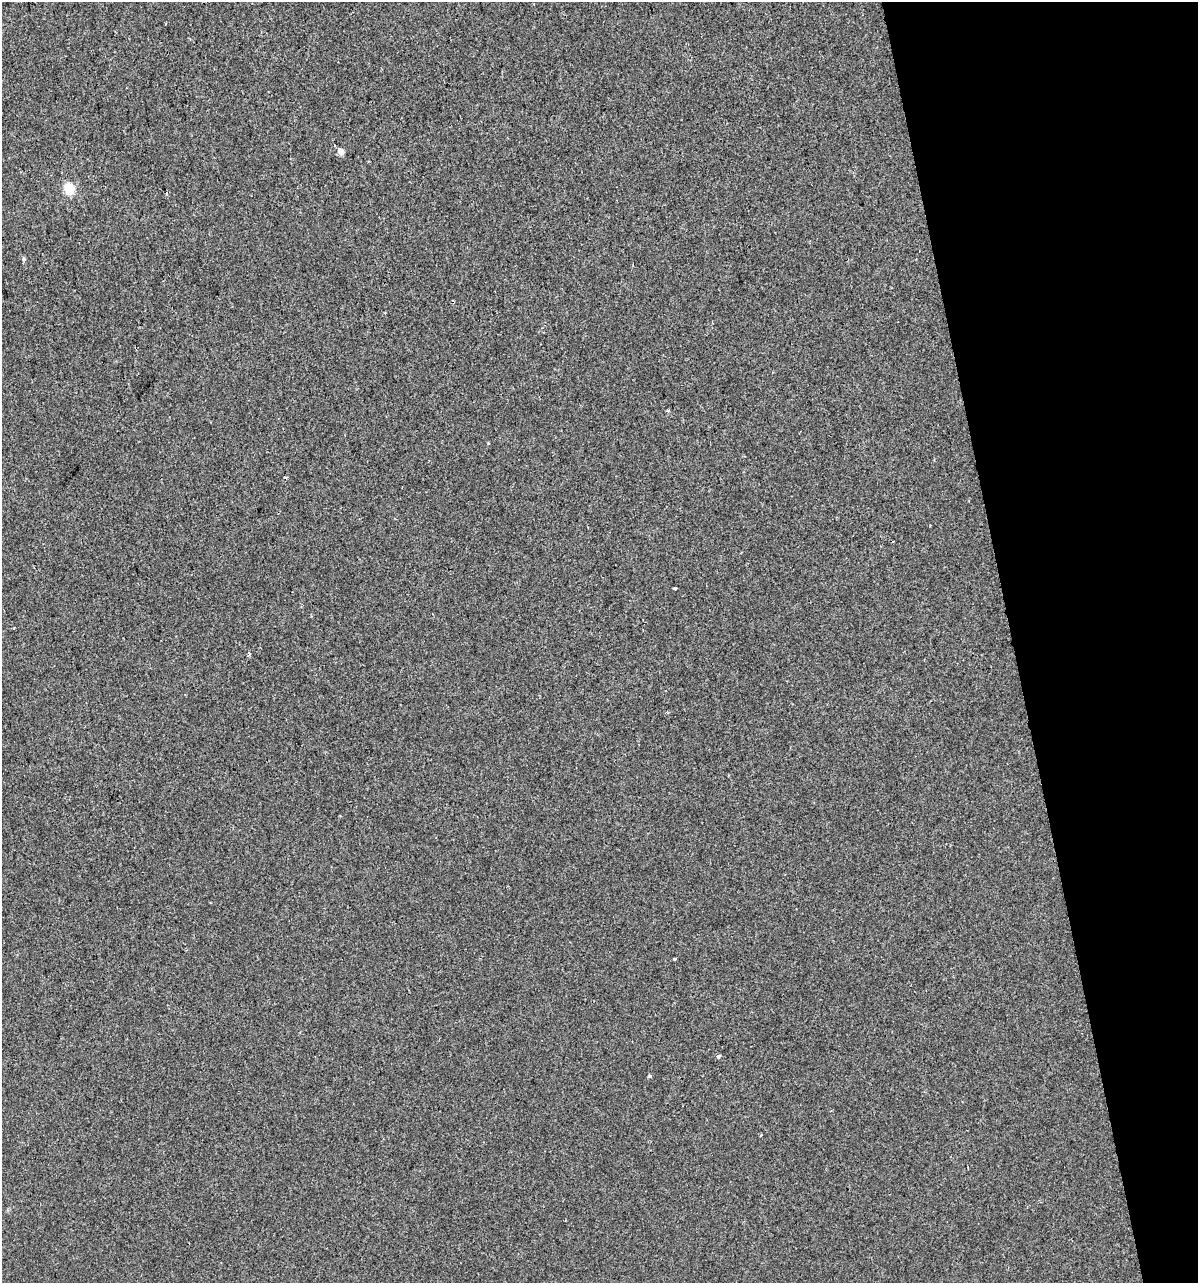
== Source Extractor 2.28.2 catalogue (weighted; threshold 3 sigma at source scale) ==
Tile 12 of 4 x 4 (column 4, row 3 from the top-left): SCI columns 3680-4875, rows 1281-2561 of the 4919 x 5122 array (HDU 1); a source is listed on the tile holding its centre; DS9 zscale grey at full resolution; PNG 1200 x 1285 px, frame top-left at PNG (2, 2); no overlay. Shown black and unused: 16% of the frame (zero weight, under 2 of 3 exposures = <1% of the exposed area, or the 3 px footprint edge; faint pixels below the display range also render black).
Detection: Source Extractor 2.28.2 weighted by HDU 2 'WHT'; one run over the whole footprint, this tile lists its part. Background 1.48e-04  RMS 0.0042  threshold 0.019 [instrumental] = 3 sigma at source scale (4.5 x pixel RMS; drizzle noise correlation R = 1.50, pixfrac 1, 0.0396/0.0396 arcsec/px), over >= 5 px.
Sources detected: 11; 2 cosmic-ray / hot-pixel residue — not listed; the other 9 listed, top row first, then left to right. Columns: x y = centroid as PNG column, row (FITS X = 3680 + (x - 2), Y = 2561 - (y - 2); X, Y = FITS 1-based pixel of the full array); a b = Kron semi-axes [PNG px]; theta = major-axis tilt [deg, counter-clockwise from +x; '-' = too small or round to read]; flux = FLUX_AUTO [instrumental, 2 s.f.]
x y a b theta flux
341 152 5 4 - 4.3
69 189 5 5 - 29
23 259 5 5 - 0.68
668 411 3 3 - 0.67
675 588 3 3 - 2.3
674 959 3 3 - 1.6
718 1056 4 3 - 1.7
649 1076 5 4 - 0.59
761 1135 3 2 - 0.59